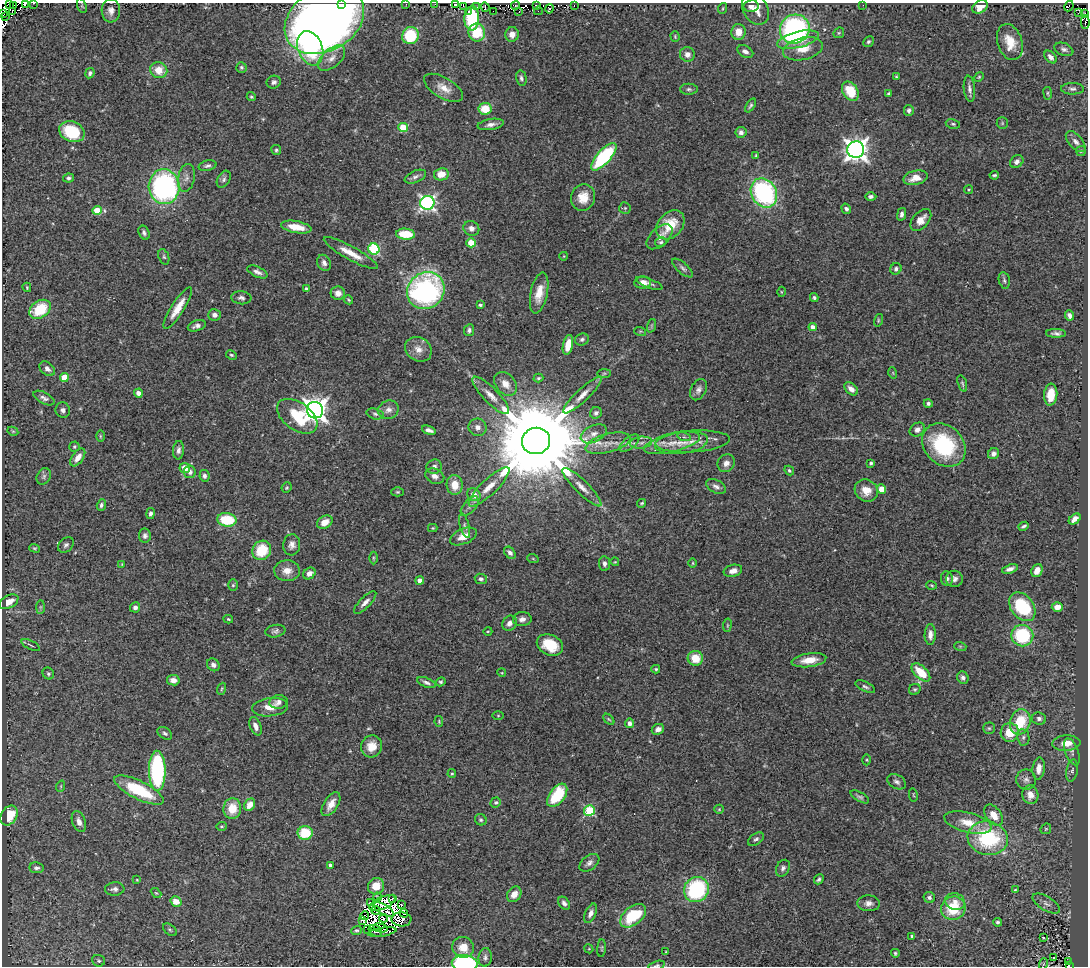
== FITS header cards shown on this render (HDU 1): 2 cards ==
NAXIS1  =                 1086
NAXIS2  =                  964

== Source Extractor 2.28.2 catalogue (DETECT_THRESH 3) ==
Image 1086 x 964 px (HDU 1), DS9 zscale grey, 1 PNG px = 1 image px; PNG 1090 x 968 px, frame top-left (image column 1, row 964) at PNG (2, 3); each listed source drawn as its Kron ellipse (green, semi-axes under 4 px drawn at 4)
Background 0.381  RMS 0.033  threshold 0.0982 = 3 sigma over >= 5 px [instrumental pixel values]
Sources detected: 392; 22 with non-positive FLUX_AUTO (blend fragments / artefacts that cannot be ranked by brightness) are neither listed nor drawn; the other 370 listed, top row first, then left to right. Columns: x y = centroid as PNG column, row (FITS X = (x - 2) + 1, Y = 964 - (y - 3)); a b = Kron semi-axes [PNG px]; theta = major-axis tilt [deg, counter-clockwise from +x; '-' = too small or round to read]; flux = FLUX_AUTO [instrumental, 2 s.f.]
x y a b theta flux
9 3 2 2 - 8.9
34 3 3 2 - 4
25 4 3 2 - 20
342 4 3 2 - 50
406 4 3 2 - 4.1
435 4 2 2 - 5
455 4 2 2 - 45
13 5 3 2 - 8.3
537 5 3 3 - 67
863 5 2 2 - 1.6
82 6 8 4 -71 3.2
464 6 3 2 - 7.4
477 6 4 2 - 30
515 6 4 2 - 5.9
574 6 3 2 - 0.15
751 6 7 5 10 8.4
1069 6 5 2 - 2.7
485 7 5 2 - 22
980 7 8 6 27 16
723 8 5 3 - 2.1
549 9 5 3 - 39
755 9 16 12 -58 26
111 10 12 9 -87 14
12 11 4 3 - 93
468 11 2 2 - 7.6
493 11 2 2 - 1.3
538 11 4 3 - 20
519 12 3 2 - 17
1078 13 4 3 - 9.5
2 14 3 2 - 29
1084 14 2 2 - 17
6 16 2 2 - 28
472 18 12 7 87 170
324 20 42 31 29 2400
1085 22 6 4 -89 42
795 29 15 14 - 420
738 32 8 7 - 24
477 33 9 8 - 77
839 33 6 5 - 2.8
512 34 7 7 - 15
410 36 9 8 - 110
675 37 5 4 - 2.7
798 40 21 8 14 58
868 42 6 5 - 4
1010 42 18 12 -72 40
310 48 18 12 -69 150
803 49 20 11 13 34
1064 49 10 6 -22 7.3
745 51 8 5 -29 9.3
687 54 7 7 - 12
1051 57 7 5 -48 10
331 58 16 9 41 19
241 67 5 5 - 4.3
159 70 8 8 - 34
90 73 5 4 - 5.8
896 77 4 3 - 2.7
979 77 5 4 - 2.7
521 78 8 5 -76 5.9
274 82 7 6 - 6.7
444 88 22 10 -30 27
689 89 9 5 0 5.5
969 89 13 5 -83 9.4
1072 89 11 6 0 6.6
850 91 10 7 -55 69
1048 93 6 3 -82 2.6
888 94 4 3 - 3
251 97 4 4 - 3.1
751 105 8 4 56 4.2
485 109 6 6 - 46
909 110 5 5 - 6.1
1002 123 6 5 - 3.3
491 124 13 5 9 11
953 124 7 5 -10 3.8
403 127 5 4 - 74
72 132 13 10 -22 100
741 132 5 5 - 7.1
1076 142 13 6 -48 9.7
276 150 5 5 - 4.1
856 150 8 8 - 1600
1081 151 5 5 - 3.2
756 155 4 3 - 2.5
604 157 17 6 48 220
1017 162 7 6 - 8.4
207 166 9 5 13 6.3
441 174 7 6 - 30
994 175 5 3 - 3.7
415 177 11 6 23 7.6
69 178 5 4 - 5.3
186 178 14 8 79 13
916 178 12 7 12 29
224 179 9 6 60 6.3
164 187 17 15 -85 460
969 190 5 3 - 2.3
764 193 15 12 -58 330
871 196 6 4 0 5.8
583 197 13 12 - 36
427 203 7 7 - 610
625 208 6 5 - 3.3
846 209 5 4 - 5.2
97 210 4 4 - 54
902 214 6 4 77 7.5
921 220 13 8 49 21
670 225 16 12 49 61
296 227 15 6 -10 40
471 228 8 7 - 12
144 233 7 5 -64 6
405 234 9 5 -4 65
659 237 15 9 42 17
661 242 6 4 11 4.1
471 243 4 4 - 53
374 249 6 5 - 180
351 253 30 6 -29 35
564 256 4 3 - 1.5
164 257 8 5 -70 4.1
324 263 8 6 -67 8.6
683 268 13 5 -41 7.2
896 269 6 5 - 7.3
257 272 11 5 -24 8.9
1004 280 8 5 -79 4.8
643 283 8 6 4 16
649 283 14 4 -21 7.9
27 287 5 3 - 2.5
306 289 4 3 - 4.5
426 291 19 17 41 490
781 292 5 3 - 2
338 293 7 6 - 15
539 293 21 8 78 34
241 298 10 6 -5 7.1
814 298 4 4 - 3.6
349 300 5 3 - 2.6
480 305 4 3 - 4.5
178 308 24 6 58 33
40 309 11 8 34 91
215 315 6 5 - 9.6
1070 315 5 4 - 7.6
878 320 6 4 72 2.9
197 326 9 5 18 9.3
651 326 7 4 72 3.4
813 327 4 4 - 13
469 330 6 5 - 5.9
640 331 6 4 -17 2.8
1056 333 10 4 -1 6.7
582 339 7 6 - 5.9
568 345 10 5 78 34
418 349 14 11 -32 21
231 355 6 4 -27 3.3
47 369 9 6 -41 10
604 373 7 4 2 3.6
893 373 5 3 - 1.8
64 377 4 4 - 39
538 378 5 4 - 3.3
505 384 13 9 -48 21
962 384 8 4 -72 3.9
851 389 8 5 -41 13
698 390 11 7 62 11
138 393 4 4 - 11
491 395 25 7 -46 24
582 395 25 6 43 24
1051 395 11 6 85 36
44 398 11 5 -27 7.9
928 403 4 4 - 4.9
63 410 8 7 - 7.4
315 410 8 8 - 1800
388 410 10 9 - 13
596 413 6 5 - 6.1
375 414 9 5 -15 6
297 416 23 13 -36 93
478 427 9 8 - 12
429 430 7 3 -19 9.2
917 430 8 6 35 11
13 431 6 4 -29 2.6
594 434 14 8 26 14
100 436 6 4 -90 2.6
684 437 7 4 -17 3.7
536 441 14 13 - 56000
692 441 37 11 4 45
681 442 27 11 7 37
608 443 23 9 15 28
629 443 12 6 38 11
641 443 11 6 6 11
672 443 29 9 14 39
944 445 24 19 -44 190
74 447 5 5 - 3.4
179 450 9 5 85 9.7
993 454 6 5 - 8.4
78 457 10 5 54 18
726 463 9 8 - 13
871 463 3 3 - 5
434 467 8 7 - 8.4
185 468 5 5 - 29
789 471 5 4 - 3.3
190 472 6 6 - 9.1
44 476 8 6 60 6.7
205 476 6 5 - 6.2
435 476 10 7 -23 13
455 485 10 8 -85 31
716 486 10 6 -27 8.8
489 487 27 7 44 31
582 487 26 6 -45 24
287 488 5 5 - 3.2
881 489 5 4 - 24
866 490 12 10 -37 28
397 492 6 4 0 3.1
474 495 7 6 - 19
642 503 4 3 - 3.3
101 505 6 4 72 5.1
470 506 12 6 48 8.6
150 514 5 4 - 6.6
1075 519 7 4 38 13
227 520 9 6 -7 89
325 522 8 6 31 25
465 526 12 4 -75 6.5
1024 526 5 3 - 4.3
433 528 4 4 - 2.4
145 536 7 6 - 6.8
463 536 14 7 23 25
66 545 9 6 44 6.7
292 545 10 8 83 12
35 548 5 4 - 2.8
262 550 10 9 - 73
510 553 7 5 -48 8.4
373 558 6 4 -90 3.4
533 559 6 3 -20 2.2
615 562 4 3 - 1.9
604 563 7 5 -84 8.8
693 563 5 3 - 2
122 564 3 3 - 1.5
1010 569 8 4 19 10
1037 570 7 5 67 20
287 571 13 10 2 22
733 571 9 6 14 14
309 573 7 5 38 13
481 579 6 5 - 5.5
947 579 7 5 -83 7.6
954 579 8 8 - 9.3
420 580 4 4 - 15
233 585 6 5 - 4
932 585 5 3 - 2.2
9 602 10 6 28 26
365 602 15 5 45 11
40 607 7 4 89 3.9
135 607 5 5 - 8.2
1022 607 16 11 -52 140
1057 607 5 5 - 19
228 619 5 3 - 2.6
522 619 9 7 6 12
509 623 8 7 - 12
727 625 7 3 82 2.5
275 631 10 6 10 7
488 631 4 3 - 2
930 635 10 5 89 12
1022 636 11 10 - 150
31 645 10 2 -26 3.1
550 645 14 10 -24 57
960 646 6 4 -18 2.7
695 658 7 7 - 41
809 660 17 7 8 32
213 665 7 6 - 9.2
656 669 4 3 - 3.3
921 672 11 6 -43 53
48 673 6 5 - 4.4
502 673 4 3 - 1.9
963 678 6 5 - 7.9
173 680 6 5 - 14
441 682 5 4 - 3.8
426 683 10 4 -20 7.5
865 687 10 5 -26 5.7
222 689 6 4 70 2.7
915 689 6 5 - 3.8
278 702 9 6 9 8.6
270 707 18 9 6 28
498 716 5 3 - 2
1039 718 7 6 - 7.6
609 719 7 4 -45 2.8
439 722 5 4 - 2.5
1020 722 13 10 74 82
630 723 4 4 - 12
255 726 10 5 -68 12
989 728 5 5 - 3.7
658 729 6 5 - 12
1010 732 9 9 - 48
165 733 8 5 -33 5.2
1023 737 8 6 -80 6.7
1066 743 14 7 3 27
372 746 11 10 - 30
1072 752 14 6 -69 10
867 760 5 3 - 2.6
1039 768 11 6 83 22
1072 770 11 5 80 7.1
157 771 20 8 -89 300
452 774 4 3 - 2.6
1026 780 10 10 - 11
897 782 10 6 -29 8
61 786 6 3 72 2.4
139 790 27 9 -26 120
557 795 13 7 54 110
913 795 6 2 -78 1.6
1030 795 9 8 - 23
860 797 10 4 -30 5.2
496 802 5 4 - 3.5
331 804 13 7 57 21
250 805 6 5 - 20
232 809 10 9 - 42
719 809 5 4 - 2.6
589 811 5 5 - 160
994 815 12 7 -53 29
9 816 10 7 58 61
481 820 6 5 - 3.9
79 822 11 6 -71 13
968 823 24 10 -14 40
221 826 5 4 - 2.8
1046 829 6 5 - 2.7
305 833 7 7 - 68
988 838 20 16 -11 190
756 839 9 5 34 6.1
589 863 11 7 37 9.9
330 865 4 3 - 8.7
37 868 7 5 -7 6.7
783 868 9 6 62 7.1
819 879 5 4 - 4.5
137 880 4 3 - 1.6
376 886 8 8 - 35
115 889 10 6 5 8.5
696 889 13 12 - 230
1015 890 4 3 - 2
156 893 6 3 -43 2.6
514 894 8 6 51 20
377 897 4 4 - 1.6
929 897 6 5 - 5.3
393 898 3 2 - 5.5
176 901 6 5 - 25
955 901 10 8 -15 16
370 902 3 2 - 4.9
382 903 14 6 24 21
564 903 7 5 -52 7
868 903 11 8 -4 12
1046 903 15 7 -32 12
401 905 3 2 - 3.7
953 908 12 11 - 81
376 910 4 3 - 2.3
384 910 11 5 -31 0.75
404 913 4 2 - 2.1
591 913 10 5 66 11
364 916 4 2 - 0.33
633 916 15 9 39 110
383 918 5 3 - 0.67
401 919 10 7 -2 5.5
362 920 4 2 - 3.9
997 922 4 4 - 3.9
380 928 7 3 -14 2.1
170 930 8 5 -41 4
356 930 5 4 - 3.8
368 930 3 2 - 16
375 931 7 5 -37 3.6
382 932 14 3 9 3.9
912 936 4 3 - 3.9
1044 938 3 3 - 19
463 947 11 10 - 32
602 948 9 3 85 2.7
589 949 4 3 - 1.9
666 952 3 2 - 2.1
895 953 4 4 - 3.5
485 957 9 6 83 6.9
1054 958 3 2 - 4.6
99 961 6 5 - 3.8
1068 961 4 3 - 13
465 963 13 8 -3 320
1043 964 5 3 - 2.2
657 965 8 4 14 3.5
1069 965 3 2 - 9.5
At the frame edge (FLAGS 8, measured only in part): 11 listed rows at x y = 9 3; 34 3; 25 4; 342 4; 406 4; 435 4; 455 4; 2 14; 465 963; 657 965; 1069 965
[22 non-positive-flux detections neither listed nor drawn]